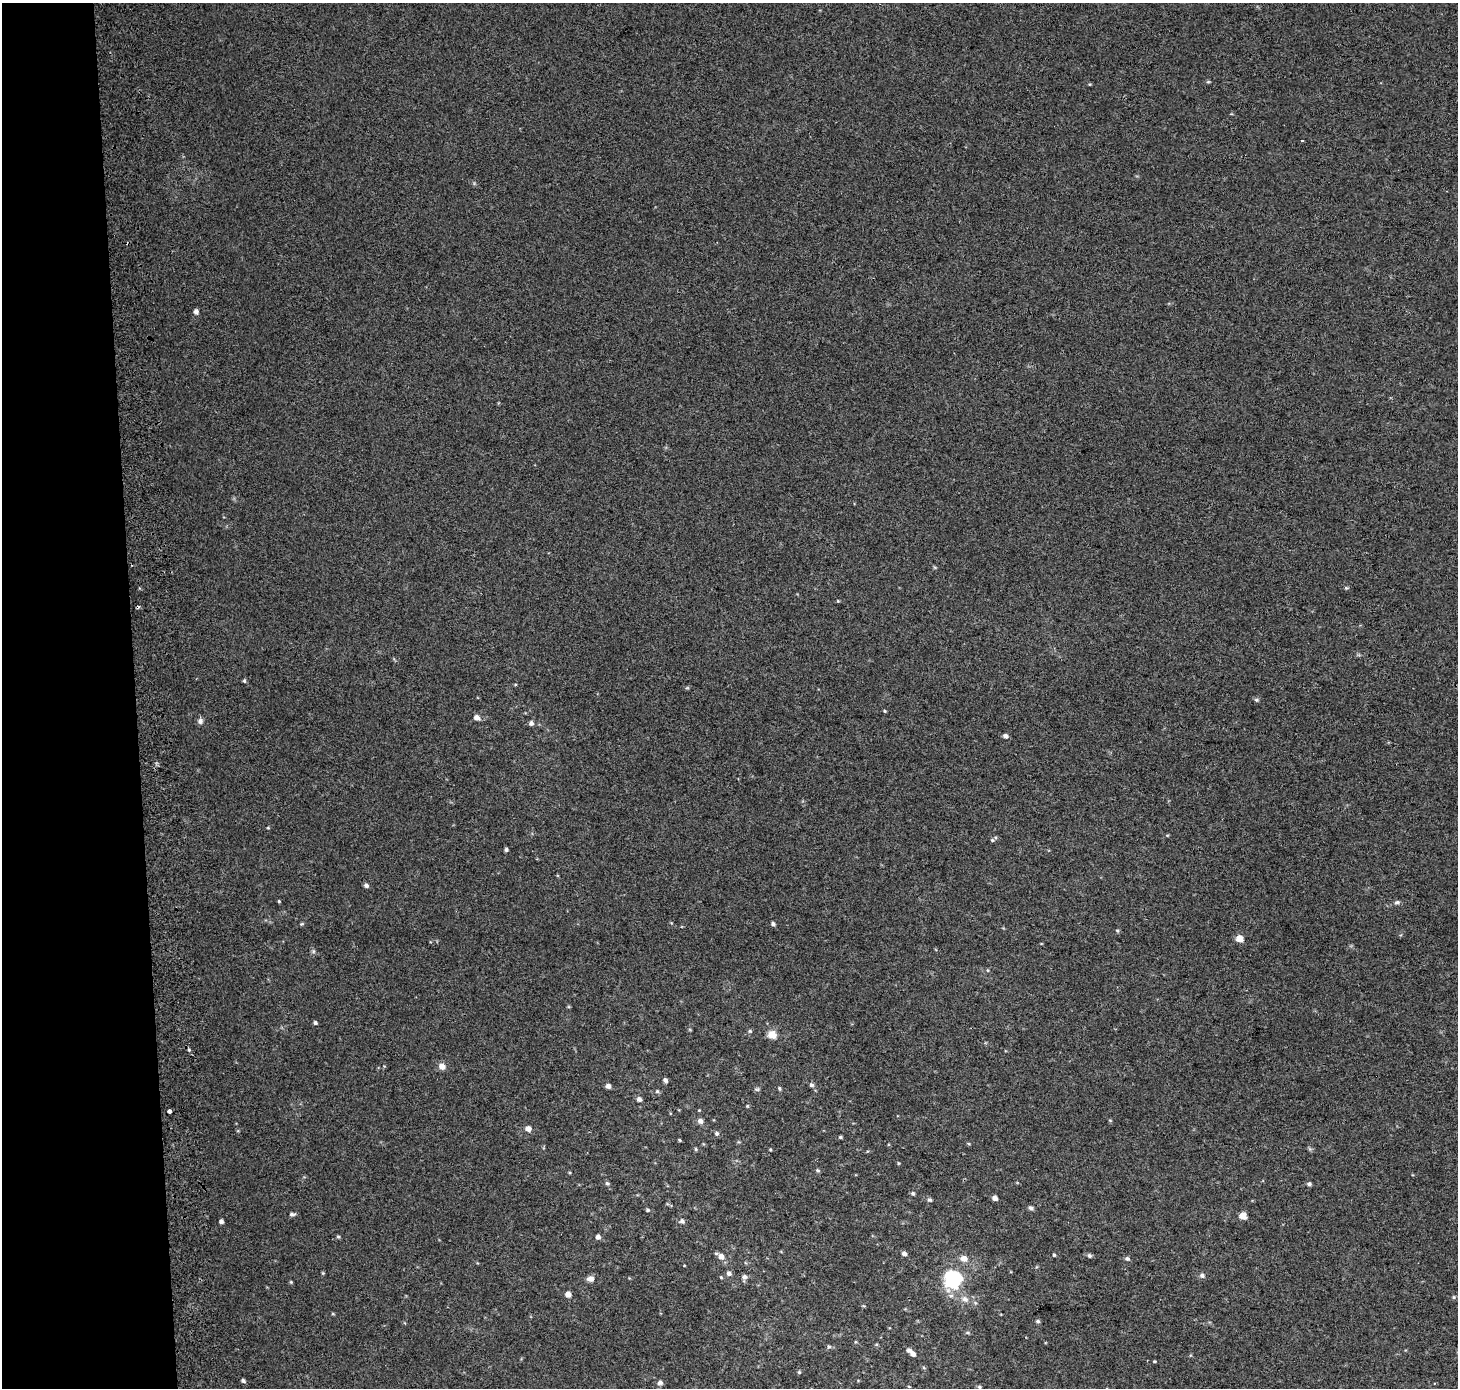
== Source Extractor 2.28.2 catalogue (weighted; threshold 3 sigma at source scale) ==
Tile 4 of 3 x 3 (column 1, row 2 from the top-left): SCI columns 73-1528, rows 1388-2773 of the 4514 x 4169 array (HDU 1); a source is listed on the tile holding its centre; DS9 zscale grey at full resolution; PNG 1460 x 1390 px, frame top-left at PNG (2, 3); no overlay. Shown black and unused: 9% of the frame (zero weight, under 2 of 3 exposures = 2% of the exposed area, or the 3 px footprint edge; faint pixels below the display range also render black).
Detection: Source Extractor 2.28.2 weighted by HDU 2 'WHT'; one run over the whole footprint, this tile lists its part. Background 0.0549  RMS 0.012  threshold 0.054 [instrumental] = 3 sigma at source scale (4.5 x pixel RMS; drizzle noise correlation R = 1.50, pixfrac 1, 0.0396/0.0396 arcsec/px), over >= 5 px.
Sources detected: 89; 1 cosmic-ray / hot-pixel residue — not listed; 1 inside a brighter listed object's ellipse — not listed separately; the other 87 listed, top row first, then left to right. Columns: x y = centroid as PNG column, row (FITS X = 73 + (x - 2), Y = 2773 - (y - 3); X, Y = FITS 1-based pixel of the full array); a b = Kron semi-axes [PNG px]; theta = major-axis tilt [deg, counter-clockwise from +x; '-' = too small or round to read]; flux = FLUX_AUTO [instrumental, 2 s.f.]
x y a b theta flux
1208 82 6 3 18 1.3
1302 141 3 3 - 2
196 311 5 5 - 4.4
1346 588 4 4 - 1.5
838 601 4 3 - 1
244 681 6 4 -69 1.6
1256 700 6 5 - 2
885 711 5 3 - 1.1
477 718 7 5 -31 5.7
200 721 8 7 - 3.9
531 723 6 6 - 3.3
1005 736 5 5 - 4
268 828 5 3 - 0.96
992 840 5 4 - 1.7
506 850 4 3 - 2.4
366 886 6 5 - 3
279 901 4 3 - 1.1
1397 902 7 6 - 3
301 924 6 4 12 1.3
773 924 4 4 - 2.8
1117 931 5 4 - 1.4
1239 939 5 5 - 20
313 951 6 5 - 2
315 1023 5 4 - 2.1
750 1031 6 5 - 1.7
772 1035 9 8 - 13
189 1050 4 4 - 1.5
442 1066 9 7 -31 6.6
665 1080 5 4 - 3.2
811 1085 5 5 - 2.6
608 1086 5 5 - 3.9
779 1088 4 4 - 1.7
757 1089 7 5 7 1.8
657 1091 5 5 - 1.6
639 1099 5 5 - 4.3
747 1106 5 4 - 1.2
169 1111 4 4 - 13
700 1121 6 6 - 5.2
528 1129 6 6 - 6.4
716 1133 6 5 - 2.6
840 1137 5 4 - 1.5
679 1140 4 3 - 1.2
696 1149 5 4 - 1.4
770 1150 5 3 - 1
898 1163 5 3 - 1
818 1170 6 4 -22 1.8
607 1183 5 5 - 1.9
1309 1184 5 5 - 2.5
913 1193 5 5 - 2.2
995 1198 5 4 - 5.7
930 1200 5 5 - 2.3
1031 1208 6 5 - 2.9
648 1210 5 4 - 1.7
292 1214 8 5 -3 2.7
1243 1216 5 5 - 17
221 1221 4 4 - 3.3
682 1221 7 6 - 3.4
338 1237 5 4 - 1.5
598 1237 6 5 - 3.7
904 1253 5 4 - 3.9
1054 1255 4 4 - 1.3
721 1256 8 6 -51 7.8
1089 1256 5 5 - 2.2
964 1258 8 7 - 7.9
1127 1259 6 5 - 2.7
323 1273 4 4 - 1.2
729 1273 6 6 - 3.7
1202 1275 6 6 - 3.3
721 1277 5 4 - 1.2
744 1277 7 6 - 3.9
590 1279 8 6 2 6.2
953 1279 22 22 - 68
291 1282 4 4 - 1.2
568 1294 5 5 - 7.1
1454 1297 6 4 90 1.4
965 1299 10 8 -36 6.4
864 1306 5 3 - 1.1
1038 1321 5 4 - 2
967 1333 7 3 -8 1.6
855 1342 5 3 - 1.1
829 1347 6 5 - 2
913 1354 7 5 -49 5.5
1154 1361 3 3 - 1.2
799 1372 4 4 - 1.4
243 1381 5 4 - 2.6
660 1383 8 7 - 4.2
979 1387 6 4 -21 1.8